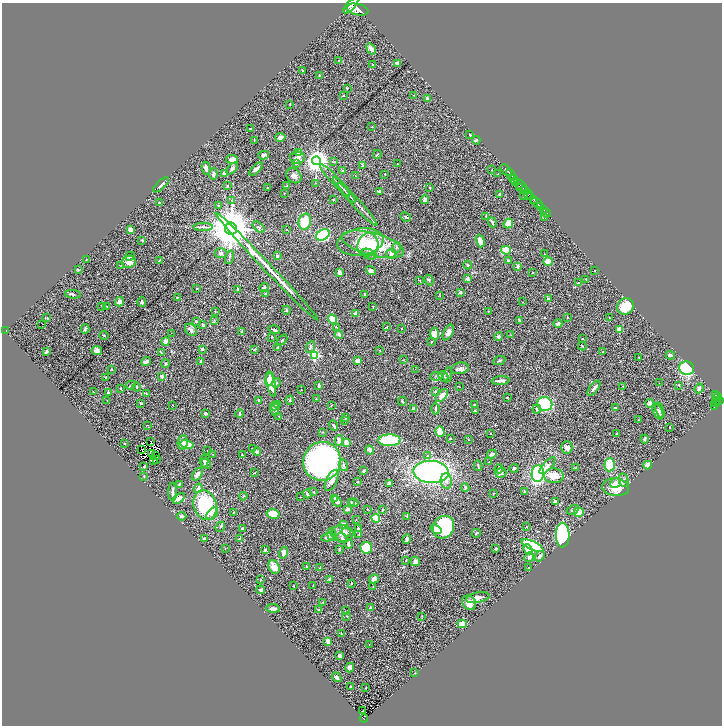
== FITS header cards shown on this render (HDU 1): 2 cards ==
NAXIS1  =                 1440
NAXIS2  =                 1447

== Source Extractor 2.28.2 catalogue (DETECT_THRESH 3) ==
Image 1440 x 1447 px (HDU 1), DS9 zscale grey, zoomed out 1/2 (1 PNG px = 2 x 2 image px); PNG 724 x 728 px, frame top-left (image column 1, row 1446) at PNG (2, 3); each listed source drawn as its Kron ellipse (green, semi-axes under 4 px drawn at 4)
Background 1.27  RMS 0.049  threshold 0.147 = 3 sigma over >= 5 px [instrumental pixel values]
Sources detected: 448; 45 cannot appear on this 1/2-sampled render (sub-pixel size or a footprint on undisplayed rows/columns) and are neither listed nor drawn; the other 403 listed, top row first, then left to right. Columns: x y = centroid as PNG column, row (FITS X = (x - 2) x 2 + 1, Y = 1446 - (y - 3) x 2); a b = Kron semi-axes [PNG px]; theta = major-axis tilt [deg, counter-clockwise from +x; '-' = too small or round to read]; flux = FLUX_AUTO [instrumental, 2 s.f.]
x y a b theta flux
351 6 10 4 46 6200
357 10 11 5 -12 6800
371 49 6 3 -53 40
339 60 3 2 - 4
398 64 4 3 - 50
373 65 2 2 - 9.8
302 70 3 3 - 8.8
319 75 3 3 - 9
347 88 3 2 - 4.3
343 95 2 2 - 8.6
414 95 2 1 - 2.5
427 98 4 2 - 18
290 104 3 2 - 4.1
372 127 2 2 - 4.5
250 129 2 2 - 3.6
470 135 2 2 - 4.9
280 137 5 3 - 54
254 140 3 2 - 3.8
476 140 4 3 - 13
298 153 4 3 - 15
377 154 4 2 - 5.1
264 155 5 3 - 24
297 158 7 6 - 48
232 159 6 4 -8 64
317 161 4 4 - 8500
334 162 3 2 - 5.7
296 164 2 2 - 3.6
397 164 2 2 - 3.9
363 165 4 3 - 8.5
206 168 6 3 -80 36
232 169 7 4 46 24
256 169 8 4 46 33
492 170 2 2 - 8.2
506 170 7 3 -47 1600
342 171 3 2 - 6.5
224 173 3 3 - 29
213 174 5 3 - 24
385 174 2 2 - 3.9
498 174 3 1 - 4.3
511 175 6 2 -45 1800
294 176 8 6 -45 44
355 176 2 1 - 4.3
513 179 4 2 - 380
335 180 21 2 -48 29
516 182 3 2 - 530
316 183 3 2 - 4.8
161 185 10 4 42 22
287 185 3 2 - 3.3
521 185 8 2 -45 810
227 186 4 2 - 4.7
267 188 2 1 - 4.8
430 188 4 2 - 7.3
519 188 4 2 - 190
344 190 16 2 -49 27
379 191 3 2 - 11
525 191 5 3 - 1200
284 193 2 2 - 4.9
500 194 3 3 - 16
528 194 5 2 - 1500
524 195 3 2 - 6.1
531 196 3 2 - 840
334 199 3 2 - 5.2
425 199 4 4 - 25
534 200 3 2 - 1000
232 201 3 2 - 7.5
159 203 4 2 - 5.6
537 203 7 2 -35 1600
358 204 29 2 -47 49
219 206 4 3 - 7.9
541 207 3 2 - 200
544 210 2 1 - 250
546 213 4 2 - 130
486 216 4 3 - 11
406 217 5 3 - 16
544 217 3 2 - 3.2
305 222 8 6 74 240
492 222 5 2 - 18
508 223 5 4 - 110
203 227 9 2 -1 19
259 227 7 3 -37 16
231 228 6 6 - 44000
130 229 3 3 - 51
286 229 2 2 - 3.7
323 235 7 5 32 860
142 240 3 2 - 5.9
480 241 6 4 -74 89
360 242 23 13 9 230
373 244 32 11 -15 490
368 245 12 10 69 190
396 248 6 3 74 12
506 250 5 4 - 110
221 253 6 5 - 23
369 254 8 5 -22 30
391 254 5 5 - 35
544 254 2 1 - 2.4
130 256 5 3 - 15
277 256 4 3 - 16
230 257 7 2 72 13
86 259 2 1 - 2.8
159 260 4 2 - 8.8
508 260 2 2 - 10
548 261 4 3 - 94
129 262 7 6 - 67
121 265 3 2 - 5.6
468 265 4 3 - 11
517 266 2 2 - 27
267 267 74 3 -46 480
78 269 3 2 - 7.7
595 270 2 2 - 3.4
371 271 5 4 - 49
339 273 3 3 - 30
532 273 3 1 - 3.3
467 279 2 2 - 76
586 279 3 2 - 8.4
429 280 5 4 - 15
420 281 3 2 - 3
578 283 4 3 - 9.3
264 287 5 3 - 10
197 288 2 2 - 7.3
238 289 3 2 - 12
460 292 3 2 - 18
73 294 8 2 -2 14
265 294 3 2 - 6.7
364 294 3 1 - 8.1
440 296 2 1 - 2.4
177 297 2 2 - 11
548 299 4 3 - 9.4
119 302 5 4 - 43
142 302 5 3 - 15
522 302 2 1 - 3
102 306 3 2 - 5.1
106 306 2 2 - 3.9
625 306 9 8 - 190
373 307 4 2 - 5.9
286 310 4 2 - 8.8
488 311 2 2 - 3.3
215 312 3 2 - 4.7
355 313 4 3 - 24
567 317 2 2 - 4.1
609 317 2 1 - 3.5
47 318 3 2 - 5.7
332 319 5 3 - 120
214 320 3 3 - 7
519 320 3 3 - 8.1
196 321 2 2 - 28
558 323 4 3 - 21
41 324 2 2 - 29
203 325 3 3 - 20
336 327 3 2 - 7.4
387 327 3 2 - 4.2
401 328 2 2 - 3.8
85 329 4 3 - 14
619 329 2 2 - 130
191 330 7 5 -44 25
274 330 6 2 -19 17
6 331 2 1 - 8.5
242 332 3 3 - 9.1
171 333 2 1 - 2.3
448 333 8 4 61 38
434 334 6 4 -85 110
104 335 4 2 - 10
339 335 4 3 - 21
511 335 3 2 - 4.1
272 337 3 2 - 8
499 337 4 4 - 22
582 339 2 2 - 5.8
282 340 6 2 48 7.4
166 341 4 4 - 50
432 342 4 3 - 7.1
582 346 4 2 - 6.5
311 347 6 3 66 18
278 348 2 2 - 14
202 349 3 2 - 24
254 349 3 2 - 4.3
97 350 5 4 - 28
379 350 3 2 - 3
46 351 3 2 - 13
161 352 3 2 - 5.3
603 352 3 2 - 6.1
315 355 4 3 - 910
670 355 4 3 - 24
638 357 2 2 - 4.4
403 360 3 1 - 3.5
499 360 6 3 25 13
146 361 5 2 - 25
201 361 3 3 - 15
357 361 3 3 - 54
165 364 4 4 - 11
460 368 8 6 10 33
687 368 7 6 - 490
112 369 3 2 - 5.8
415 369 3 2 - 4.8
448 375 7 3 81 18
162 376 3 3 - 36
436 376 6 3 8 14
443 376 5 4 - 26
106 377 3 2 - 6
270 379 7 4 72 160
501 381 9 3 4 34
276 383 5 3 - 11
659 383 2 1 - 3.5
271 384 12 4 -78 150
131 385 5 3 - 9.9
679 385 3 2 - 4.6
319 386 3 3 - 19
622 386 3 2 - 3.5
137 387 4 3 - 8.4
459 387 3 2 - 3.1
121 388 2 2 - 6
594 388 9 2 52 32
699 388 5 3 - 19
301 390 2 1 - 4
435 391 3 3 - 15
93 392 2 1 - 3.1
108 392 3 3 - 13
146 394 4 2 - 6.2
715 395 3 2 - 200
442 396 8 4 50 57
507 397 2 2 - 4.8
717 397 4 2 - 290
316 399 3 2 - 3.8
107 400 2 2 - 3.4
259 400 3 3 - 20
290 400 4 3 - 12
402 401 4 2 - 8.1
717 401 2 1 - 200
720 401 4 3 - 410
141 403 3 2 - 8.4
650 403 4 4 - 24
716 403 4 3 - 480
545 404 7 7 - 510
173 405 2 1 - 6.1
278 405 4 3 - 9
331 405 3 2 - 4.2
475 405 3 2 - 9.1
275 406 5 3 - 17
615 407 2 1 - 5.6
714 407 2 1 - 24
275 409 6 3 86 43
414 409 4 3 - 51
436 409 6 2 -90 12
537 409 4 3 - 13
660 410 8 3 -70 15
475 411 2 2 - 13
658 411 8 4 -64 26
206 414 3 3 - 17
240 414 4 3 - 17
279 416 2 2 - 6.2
346 418 4 2 - 8.3
345 420 2 2 - 4.3
638 420 3 2 - 3.5
147 425 3 2 - 3.8
334 426 5 2 - 21
670 427 2 2 - 3.5
440 431 5 4 - 93
322 432 2 2 - 5.2
490 433 2 1 - 3.1
616 434 3 2 - 9.6
450 439 2 2 - 6.2
645 439 4 2 - 15
339 440 5 4 - 26
389 440 11 6 0 550
468 440 2 2 - 3.4
151 441 2 1 - 2.4
183 442 7 5 81 56
346 442 4 4 - 34
124 443 2 2 - 4.5
187 444 6 4 -14 130
567 447 6 5 - 33
142 449 3 1 - 4.5
252 449 2 2 - 3.3
369 450 4 3 - 58
207 451 2 1 - 2.7
257 452 4 3 - 26
151 454 3 1 - 3.2
213 454 2 2 - 4.7
242 454 3 2 - 4.6
492 454 5 3 - 34
155 456 2 1 - 0.65
428 456 3 3 - 19
157 459 2 1 - 3.9
154 461 3 1 - 2.1
204 461 6 3 -85 18
322 461 19 19 - 2600
489 462 3 2 - 5.1
206 464 5 4 - 18
343 465 6 3 -68 15
610 465 7 5 87 210
648 465 4 3 - 71
144 466 2 2 - 8.1
478 466 5 2 - 9.7
547 466 11 4 47 43
576 467 3 2 - 3.7
514 468 5 4 - 15
499 469 5 3 - 9.2
364 471 2 2 - 24
431 472 18 11 -3 2200
254 473 3 2 - 6.2
501 473 6 5 - 23
197 474 7 3 56 40
538 474 8 6 89 1300
144 476 3 3 - 7.7
554 476 10 7 -2 120
623 480 7 5 -79 25
332 481 11 5 64 55
446 481 8 5 -87 38
358 482 2 2 - 6.3
389 483 4 3 - 37
616 483 5 4 - 29
179 484 3 3 - 9.2
465 487 4 3 - 13
616 487 13 9 -6 180
198 488 5 4 - 37
524 491 4 3 - 7.1
173 492 9 3 89 32
314 492 2 2 - 2.8
494 493 2 2 - 2.9
307 494 4 3 - 13
243 496 4 1 - 4.4
300 497 2 2 - 3.4
179 498 7 3 33 51
335 498 4 2 - 9.5
337 501 6 4 -50 28
352 502 2 2 - 8.9
555 502 3 3 - 63
353 503 5 3 - 22
205 505 15 11 -72 570
348 509 4 3 - 25
367 509 2 2 - 4
383 510 4 2 - 6.1
573 510 6 3 27 19
233 512 2 2 - 4.9
579 512 5 4 - 120
212 514 7 4 51 32
273 514 7 4 -14 160
181 516 5 3 - 15
407 516 3 3 - 6.6
376 518 4 4 - 190
356 519 2 2 - 5
344 524 4 3 - 30
220 527 5 3 - 11
443 527 11 10 - 740
527 527 3 2 - 4.5
242 529 4 3 - 21
358 529 4 3 - 16
436 529 6 4 -37 57
346 532 5 4 - 18
342 533 11 8 -4 72
476 533 4 2 - 6
359 534 4 2 - 6.7
332 535 6 4 -83 22
563 535 12 7 -89 1800
327 537 6 3 19 27
204 538 3 2 - 13
240 538 4 3 - 15
342 538 6 3 -35 11
407 539 5 2 - 25
348 544 5 3 - 15
532 546 12 4 -25 610
225 548 3 2 - 4.3
366 548 6 5 - 240
339 549 3 2 - 7.4
495 549 3 3 - 14
528 549 5 4 - 100
265 550 3 2 - 16
284 553 6 4 73 58
539 556 6 4 54 24
529 557 5 4 - 19
406 560 3 2 - 4.4
415 561 5 4 - 50
306 566 3 2 - 9.7
274 567 7 5 -63 81
320 567 3 2 - 5.4
529 567 2 2 - 10
329 579 3 3 - 13
374 579 5 3 - 34
261 580 3 2 - 6.8
351 583 2 2 - 6.3
294 586 2 2 - 4.8
313 586 3 2 - 5.6
373 586 2 1 - 3
261 590 4 3 - 21
478 598 12 5 11 44
323 602 3 2 - 5.4
469 603 8 6 -49 86
370 607 3 3 - 12
273 608 6 3 -4 37
319 610 3 3 - 10
345 611 2 2 - 3.9
347 616 3 2 - 6.4
422 616 2 2 - 4.1
462 624 4 3 - 240
341 634 3 3 - 7
328 641 3 3 - 69
369 644 2 2 - 3.4
340 656 3 3 - 44
350 668 5 4 - 46
415 673 2 2 - 2.6
337 677 5 4 - 15
350 687 2 2 - 8.7
366 688 2 1 - 4
362 711 2 1 - 8.4
364 718 4 2 - 100
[45 sub-pixel or undisplayed-footprint detections neither listed nor drawn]